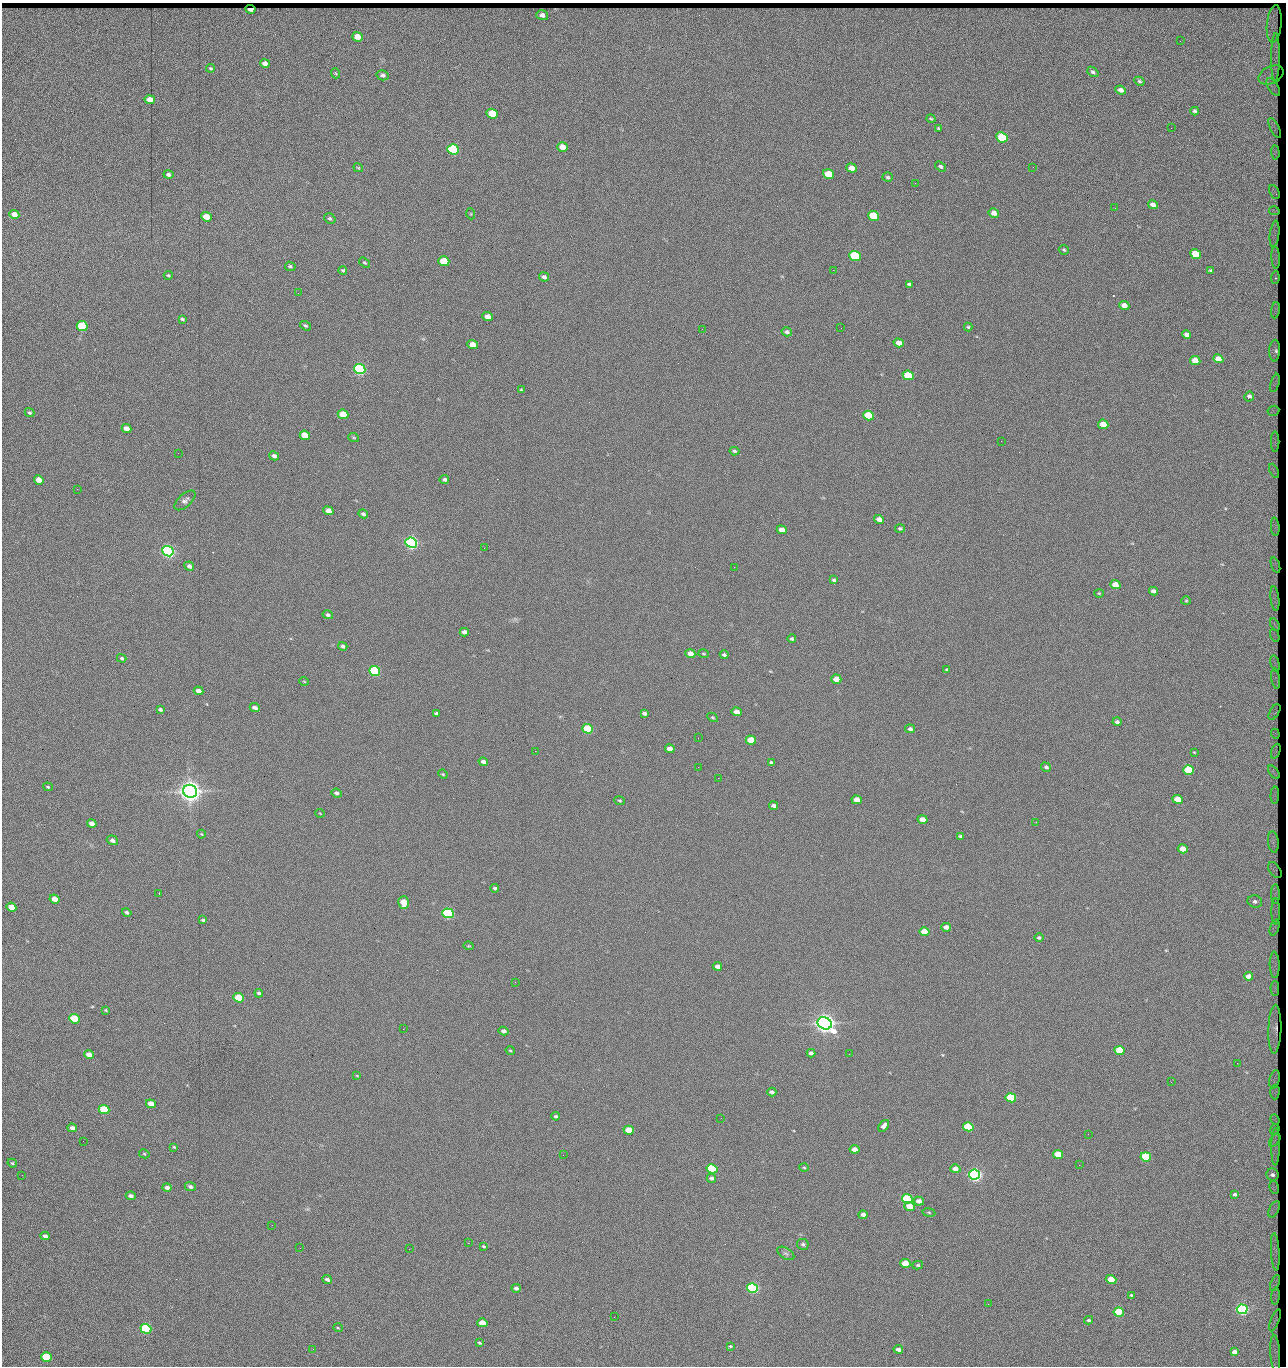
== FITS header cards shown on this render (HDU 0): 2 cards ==
NAXIS1  =                 1284 / length of data axis 1
NAXIS2  =                 1364 / length of data axis 2

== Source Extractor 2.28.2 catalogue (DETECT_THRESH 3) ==
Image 1284 x 1364 px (HDU 0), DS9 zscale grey, 1 PNG px = 1 image px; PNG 1288 x 1368 px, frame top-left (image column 1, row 1364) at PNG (2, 3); each listed source drawn as its Kron ellipse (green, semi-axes under 4 px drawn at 4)
Background 153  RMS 15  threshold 45.1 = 3 sigma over >= 5 px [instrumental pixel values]
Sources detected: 292; all 292 listed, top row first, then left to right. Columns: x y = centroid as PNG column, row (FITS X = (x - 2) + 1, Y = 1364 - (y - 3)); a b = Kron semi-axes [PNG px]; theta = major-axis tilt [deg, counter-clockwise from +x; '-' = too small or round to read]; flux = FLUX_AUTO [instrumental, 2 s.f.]
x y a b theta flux
250 9 5 3 - 5.7e+03
542 15 6 5 - 4.2e+03
1274 24 19 7 84 5.9e+03
357 37 5 4 - 1.3e+04
1180 41 2 2 - 9.9e+02
1275 57 24 4 89 5.7e+03
265 63 5 4 - 4.9e+03
211 68 4 3 - 1.2e+03
1093 72 6 4 -40 1.9e+03
335 73 5 3 - 9.8e+02
383 75 6 5 - 2.7e+03
1271 75 13 8 25 4.8e+03
1139 81 5 4 - 1.7e+03
1273 87 10 5 -56 3.5e+03
1121 90 5 4 - 4.3e+03
150 100 5 4 - 1.4e+04
1195 111 4 3 - 1.8e+03
492 114 6 5 - 4.2e+04
931 119 5 3 - 1.1e+03
939 128 4 3 - 1.1e+03
1171 128 3 2 - 7.7e+02
1275 128 11 4 -63 1.9e+03
1002 137 6 5 - 6.1e+04
562 147 5 4 - 1.4e+04
453 149 6 5 - 1.6e+05
1275 152 7 3 -86 2.4e+03
940 166 6 4 -33 1.8e+03
1033 167 2 2 - 1.2e+03
358 168 5 3 - 9.7e+02
852 168 5 4 - 1.2e+04
828 174 6 4 -21 2.8e+04
168 175 5 4 - 2.5e+03
888 177 5 4 - 1.7e+03
915 183 2 2 - 1.2e+04
1274 192 7 4 -66 2.5e+03
1153 205 5 4 - 6.3e+03
1115 208 2 2 - 4.8e+02
1274 211 5 4 - 1.8e+03
994 213 5 5 - 5.8e+03
14 214 5 4 - 1.0e+04
471 214 5 3 - 9.5e+02
873 216 6 5 - 5.1e+04
206 217 5 4 - 2.0e+04
330 218 6 4 -35 1.7e+03
1275 234 13 4 83 4.7e+03
1064 250 5 4 - 1.5e+03
1196 254 5 4 - 4.2e+04
855 256 6 5 - 1.0e+05
1276 258 11 3 -87 2.7e+03
444 261 5 4 - 4.0e+04
365 263 6 4 -36 1.3e+03
290 266 5 4 - 1.7e+03
343 270 4 4 - 1.5e+03
833 270 2 2 - 1.8e+04
1211 271 4 3 - 1.4e+03
168 275 4 4 - 1.1e+03
544 277 5 4 - 2.7e+03
1275 278 6 3 84 2.3e+03
909 284 4 3 - 1.6e+03
298 293 2 2 - 4.5e+02
1124 305 5 4 - 7.6e+03
1275 310 8 3 81 2.2e+03
488 317 5 4 - 9.3e+03
182 319 4 2 - 1.6e+03
82 326 5 5 - 1.0e+05
305 326 6 4 -35 1.6e+03
968 327 4 4 - 1.3e+03
841 328 2 2 - 4.6e+02
702 329 2 2 - 2.3e+03
787 332 5 4 - 2.2e+03
1187 334 4 4 - 3.6e+03
899 343 5 4 - 7.8e+03
473 345 5 4 - 1.6e+04
1275 351 11 5 86 4.4e+03
1218 359 5 4 - 9.5e+03
1195 361 5 4 - 1.6e+04
360 369 6 5 - 3.0e+05
908 375 5 5 - 5.7e+04
1275 383 9 3 74 2.6e+03
521 390 4 3 - 1.2e+03
1249 396 5 4 - 3.1e+03
1273 411 6 5 - 2.6e+03
29 413 5 4 - 1.7e+03
343 414 5 4 - 3.7e+04
869 415 5 4 - 5.9e+04
1103 424 5 4 - 1.8e+04
126 429 5 4 - 8.4e+03
305 435 5 4 - 2.9e+04
354 438 5 3 - 9.8e+02
1001 441 2 2 - 2.0e+03
1275 442 10 3 -90 3.4e+03
735 451 5 4 - 1.6e+03
178 453 2 2 - 1.9e+03
274 456 5 4 - 3.6e+03
1274 471 8 4 -64 3.1e+03
444 479 5 4 - 2.5e+03
39 480 5 4 - 1.2e+04
77 489 3 2 - 7.0e+02
185 500 13 6 43 3.7e+03
329 511 5 4 - 9.9e+03
363 514 5 4 - 2.3e+03
879 519 5 4 - 5.9e+03
1275 527 9 4 -84 3.1e+03
900 529 5 4 - 1.6e+03
782 530 5 4 - 8.8e+03
411 543 6 5 - 5.0e+05
484 548 2 2 - 1.7e+03
168 551 6 5 - 5.3e+05
1275 565 8 4 -70 1.4e+03
189 566 5 4 - 4.0e+03
734 567 2 2 - 5.3e+02
834 580 4 3 - 1.7e+03
1115 585 5 4 - 1.4e+04
1153 591 5 4 - 4.0e+03
1099 593 4 4 - 9.9e+02
1275 599 12 4 -84 3.9e+03
1186 601 5 4 - 1.1e+03
328 615 5 4 - 2.1e+03
1275 625 7 3 -64 1.9e+03
464 632 4 4 - 4.3e+03
1275 635 7 3 -69 2.0e+03
792 639 4 4 - 1.5e+03
343 646 5 4 - 2.2e+03
690 654 5 4 - 1.0e+04
703 654 5 3 - 1.0e+03
724 655 4 3 - 1.8e+03
122 658 5 4 - 1.6e+03
1275 664 8 3 -76 2.3e+03
947 669 3 2 - 1.0e+03
375 671 5 5 - 1.6e+05
836 679 5 4 - 1.4e+04
1276 679 10 3 -82 1.5e+03
304 681 5 3 - 7.9e+02
199 691 5 4 - 6.8e+03
255 708 5 4 - 4.2e+03
160 709 4 3 - 1.9e+03
737 712 5 4 - 6.4e+03
1274 712 8 4 59 1.8e+03
436 713 4 3 - 2.1e+03
644 713 4 3 - 2.5e+03
712 717 5 3 - 1.0e+03
1117 722 4 3 - 1.9e+03
588 729 5 4 - 6.5e+04
910 729 5 4 - 2.4e+03
1275 734 5 3 - 1.3e+03
698 738 2 2 - 4.1e+02
751 740 5 4 - 2.7e+04
670 749 5 4 - 7.6e+03
535 751 2 2 - 2.2e+03
1276 751 8 3 70 8.6e+02
1194 752 3 2 - 6.0e+02
483 762 5 3 - 4.1e+03
771 763 4 3 - 1.9e+03
698 767 2 2 - 1.4e+03
1046 767 5 4 - 2.1e+03
1189 770 5 4 - 7.6e+04
1274 772 8 4 -54 2.5e+03
443 774 5 4 - 9.9e+02
718 778 2 2 - 1.7e+03
48 787 5 3 - 1.1e+03
190 791 7 6 - 1.5e+06
337 793 5 4 - 2.5e+03
1275 795 8 3 87 3.1e+03
1178 799 5 4 - 2.5e+04
857 800 5 4 - 1.1e+04
620 801 5 3 - 1.2e+03
773 806 4 3 - 3.0e+03
320 813 5 3 - 7.3e+02
922 819 5 4 - 7.9e+03
1036 822 2 2 - 4.9e+02
92 823 5 4 - 6.7e+03
201 834 4 4 - 9.2e+02
960 836 4 3 - 1.3e+03
112 840 6 4 -19 4.1e+03
1273 842 10 5 -84 5.9e+03
1183 849 5 4 - 1.5e+04
1275 870 9 5 -55 1.4e+03
495 888 4 3 - 1.7e+03
159 893 2 2 - 5.6e+02
1275 894 10 3 -89 2.9e+03
55 899 5 4 - 1.2e+04
1255 901 7 6 - 3.2e+03
404 903 6 5 - 2.7e+04
11 907 5 4 - 1.6e+04
127 912 5 3 - 2.0e+03
1276 912 13 3 -90 2.7e+03
448 913 5 4 - 2.4e+05
203 920 4 3 - 1.4e+03
946 927 5 4 - 5.7e+03
1275 927 8 4 69 2.6e+03
924 932 5 4 - 1.9e+04
1039 938 4 4 - 1.9e+03
469 946 5 3 - 1.0e+03
1275 965 13 5 -88 4.5e+03
717 966 5 4 - 5.9e+03
1249 976 4 4 - 7.2e+03
515 982 2 2 - 1.4e+03
1275 988 7 4 -90 2.8e+03
259 993 4 3 - 1.9e+03
239 998 5 4 - 6.1e+04
106 1010 4 3 - 1.2e+03
74 1019 5 4 - 7.6e+04
825 1023 7 6 - 1.2e+06
403 1029 2 2 - 3.5e+03
1275 1029 24 6 88 5.5e+03
504 1031 5 4 - 4.4e+03
510 1050 5 4 - 1.2e+03
1119 1050 5 4 - 4.8e+04
811 1053 4 4 - 3.6e+03
849 1054 2 2 - 7.9e+02
89 1055 5 4 - 1.1e+04
1237 1063 2 2 - 1.0e+03
357 1076 4 2 - 6.9e+02
1275 1079 9 5 77 3.1e+03
1171 1082 3 2 - 1.8e+03
772 1092 5 3 - 3.2e+03
1275 1092 7 4 88 2.1e+03
1011 1098 5 4 - 8.8e+04
151 1104 5 4 - 1.2e+04
104 1109 5 4 - 6.5e+04
556 1116 4 3 - 1.8e+03
721 1118 2 2 - 6.2e+02
1275 1120 5 4 - 1.4e+03
884 1126 7 4 53 4.6e+03
968 1127 5 4 - 7.2e+04
72 1128 5 4 - 5.2e+03
1275 1129 5 4 - 1.7e+03
629 1130 5 4 - 2.1e+04
1088 1134 2 2 - 4.3e+02
1275 1140 7 2 52 1.0e+03
83 1141 2 2 - 1.3e+03
174 1147 4 3 - 9.9e+02
1276 1147 19 4 89 2.5e+03
854 1149 5 4 - 7.1e+03
144 1154 5 4 - 1.1e+03
1058 1154 5 4 - 3.2e+04
563 1155 2 2 - 6.1e+02
1146 1157 5 4 - 9.9e+04
12 1163 5 4 - 1.3e+03
1079 1165 2 2 - 1.2e+03
804 1167 5 3 - 1.1e+03
712 1169 5 4 - 1.5e+05
955 1169 5 4 - 7.8e+03
22 1175 2 2 - 1.5e+03
974 1175 5 5 - 6.2e+05
1273 1175 6 6 - 5.5e+03
711 1178 5 4 - 2.8e+03
190 1187 6 4 -25 2.9e+03
1274 1187 6 4 -73 2.7e+03
167 1188 5 4 - 4.5e+03
1235 1194 3 3 - 1.4e+03
131 1196 5 4 - 3.7e+03
907 1199 5 4 - 1.5e+05
919 1201 5 4 - 6.3e+03
910 1206 5 4 - 1.6e+04
1274 1209 9 5 63 3.0e+03
929 1212 6 3 -9 1.2e+03
863 1215 4 4 - 4.6e+03
272 1225 2 2 - 1.4e+03
45 1236 4 4 - 4.0e+03
468 1243 2 2 - 4.8e+03
803 1244 6 5 - 2.1e+03
484 1246 3 3 - 1.2e+03
300 1248 3 2 - 1.2e+03
409 1249 2 2 - 3.5e+03
1275 1252 19 3 -86 5.9e+03
786 1253 9 5 -32 2.6e+03
905 1263 5 4 - 1.9e+04
918 1265 5 4 - 1.4e+03
327 1279 5 3 - 2.7e+03
1111 1280 5 4 - 2.7e+04
1275 1283 8 4 67 1.9e+03
516 1288 4 4 - 3.2e+03
752 1288 5 4 - 3.0e+05
1131 1295 4 4 - 1.1e+03
1275 1296 8 3 85 2.4e+03
988 1304 2 2 - 2.0e+03
1242 1309 5 4 - 3.6e+05
1119 1312 5 4 - 7.8e+04
614 1317 2 2 - 4.6e+02
1088 1320 4 3 - 1.5e+03
1275 1320 11 3 69 2.0e+03
482 1323 5 4 - 1.8e+04
338 1328 5 3 - 9.2e+02
146 1329 5 4 - 2.4e+05
479 1343 4 2 - 1.3e+03
730 1346 4 3 - 1.1e+03
313 1349 3 2 - 1.0e+03
898 1349 4 3 - 3.9e+03
1234 1352 4 3 - 4.6e+03
1275 1354 19 5 -86 4.5e+03
47 1357 5 4 - 9.3e+04

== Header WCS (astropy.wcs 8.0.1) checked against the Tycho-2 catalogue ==
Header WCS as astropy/WCSLIB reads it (CRVAL/CRPIX/CD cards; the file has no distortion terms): RA---TAN/DEC--TAN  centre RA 15:41:43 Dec +51:58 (235.43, +51.97 deg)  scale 1.26 arcsec/px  FOV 26.9' x 28.5'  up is +92 deg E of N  parity flipped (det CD > 0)
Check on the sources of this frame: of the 60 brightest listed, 11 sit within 2.0 arcsec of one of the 16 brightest Tycho-2 stars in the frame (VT <= 12.38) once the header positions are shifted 0.37 arcsec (0.31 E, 0.21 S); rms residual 0.86 arcsec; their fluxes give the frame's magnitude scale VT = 25.23 - 2.5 log10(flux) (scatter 0.20 mag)
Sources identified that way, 11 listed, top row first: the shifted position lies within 2.0 arcsec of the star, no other Tycho-2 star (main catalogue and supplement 1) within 4.0 arcsec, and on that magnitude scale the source's flux lands within +1.5 / -3 mag of the star's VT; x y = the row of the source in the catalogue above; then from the Tycho-2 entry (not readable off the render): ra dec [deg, ICRS J2000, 3 dp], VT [Tycho-2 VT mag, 2 dp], TYC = Tycho-2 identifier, HIP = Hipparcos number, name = IAU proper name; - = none
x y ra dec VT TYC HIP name
360 369 235.614 +52.064 11.61 3489-1132-1 - -
411 543 235.514 +52.049 11.19 3489-1407-1 - -
168 551 235.515 +52.133 11.12 3489-1380-1 - -
190 791 235.378 +52.130 9.31 3489-1322-1 76850 -
448 913 235.303 +52.042 11.52 3489-958-1 - -
825 1023 235.232 +51.912 9.59 3489-824-1 - -
974 1175 235.143 +51.862 10.97 3489-1016-1 - -
907 1199 235.131 +51.886 12.29 3489-908-1 - -
752 1288 235.084 +51.941 11.45 3489-1346-1 - -
1242 1309 235.062 +51.771 11.53 3489-1453-1 - -
146 1329 235.075 +52.152 11.74 3489-912-1 - -